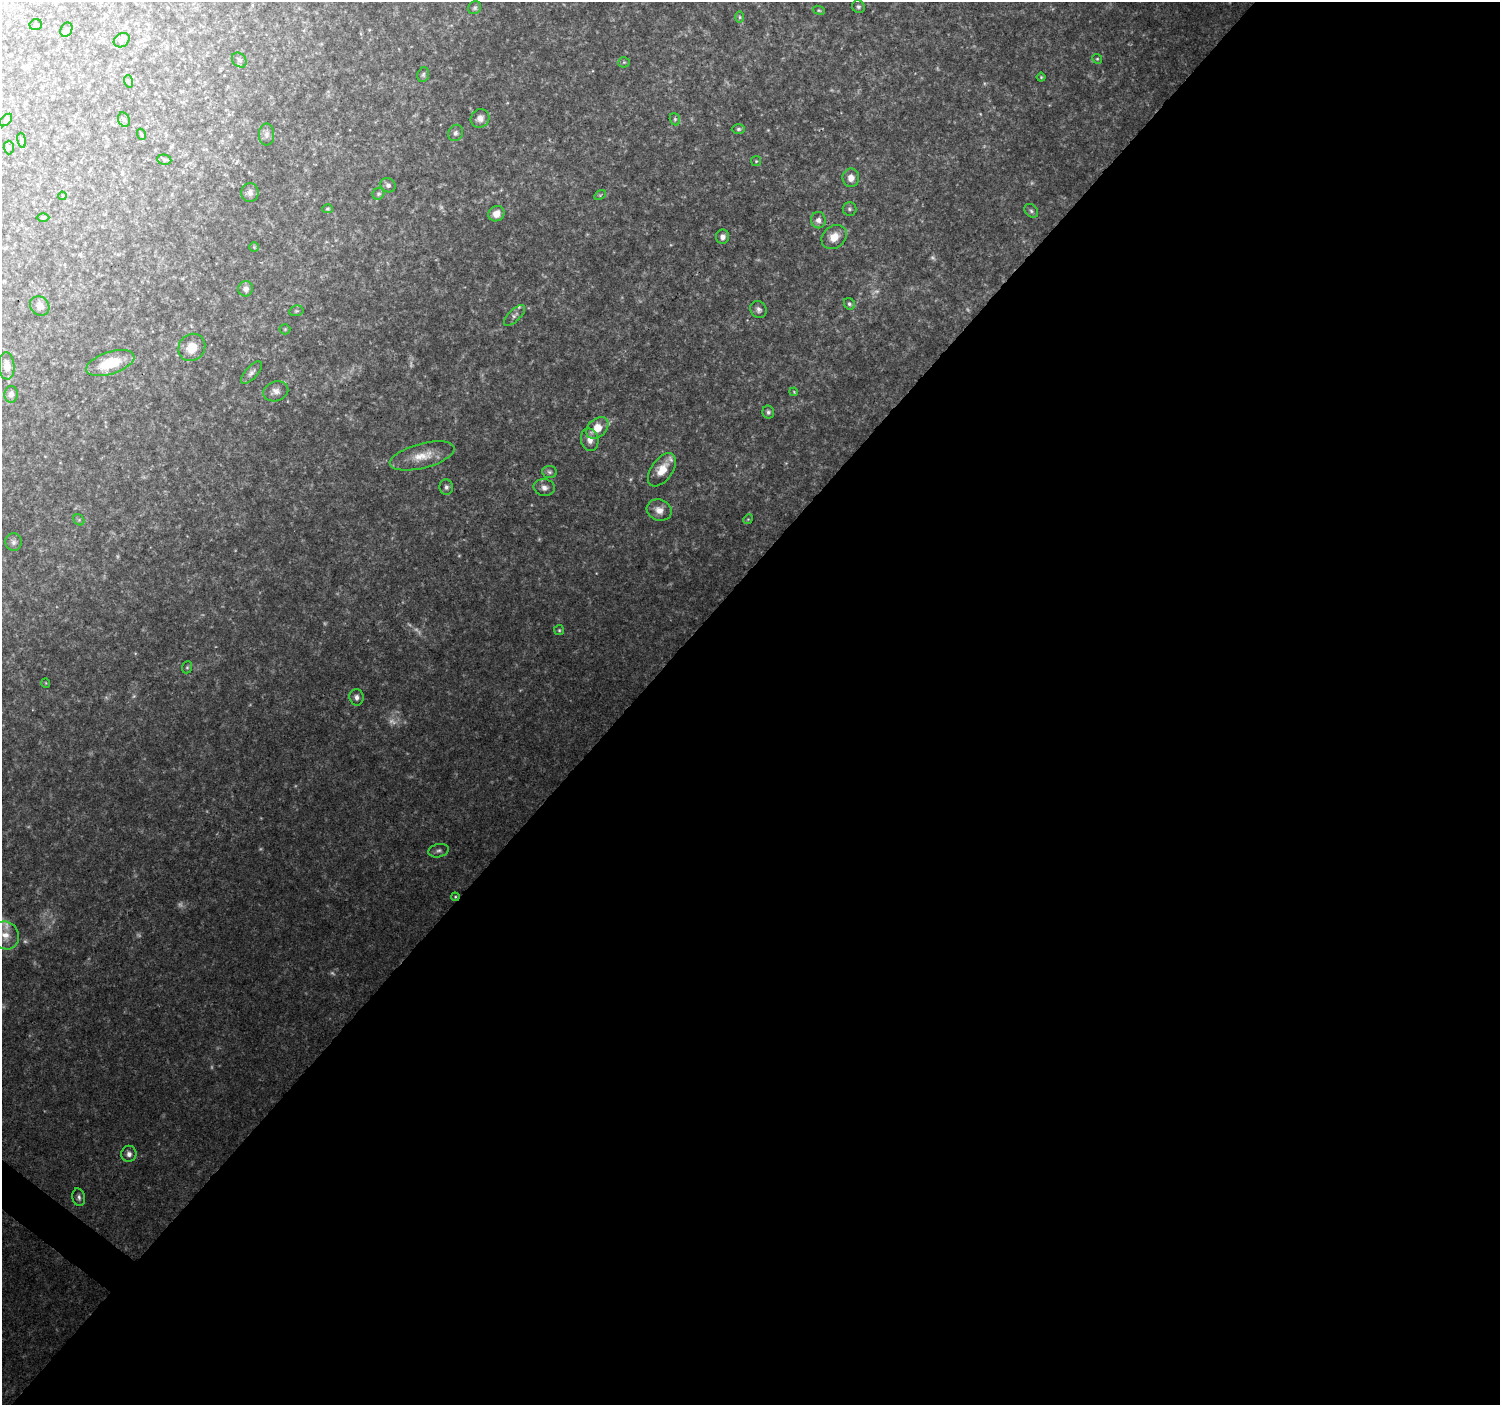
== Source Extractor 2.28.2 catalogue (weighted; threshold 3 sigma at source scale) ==
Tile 12 of 4 x 4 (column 4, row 3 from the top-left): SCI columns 4500-5997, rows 1642-3044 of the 5997 x 6023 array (HDU 1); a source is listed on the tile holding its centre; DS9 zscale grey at full resolution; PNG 1502 x 1407 px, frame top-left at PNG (2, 2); each listed source drawn as its Kron ellipse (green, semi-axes under 4 px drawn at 4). Shown black and unused: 58% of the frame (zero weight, under 2 of 3 exposures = <1% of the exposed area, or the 3 px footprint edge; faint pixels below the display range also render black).
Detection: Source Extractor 2.28.2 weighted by HDU 2 'WHT'; one run over the whole footprint, this tile lists its part. Background 0.124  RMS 0.0084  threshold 0.0379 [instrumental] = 3 sigma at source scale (4.5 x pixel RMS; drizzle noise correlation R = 1.50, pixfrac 1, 0.0396/0.0396 arcsec/px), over >= 5 px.
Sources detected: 98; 22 too faint to see at this stretch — neither listed nor drawn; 1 inside a brighter listed object's ellipse — not listed separately; the other 75 listed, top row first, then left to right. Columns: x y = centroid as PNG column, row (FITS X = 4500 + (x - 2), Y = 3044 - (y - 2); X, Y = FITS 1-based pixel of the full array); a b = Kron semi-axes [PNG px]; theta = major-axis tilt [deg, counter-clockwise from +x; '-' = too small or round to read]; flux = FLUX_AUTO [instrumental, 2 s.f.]
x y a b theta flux
858 7 6 6 - 2
475 8 7 6 - 1.8
819 10 6 4 -20 1.1
740 17 6 4 -89 1.4
36 25 6 5 - 1.3
66 30 7 5 62 2.4
122 40 8 6 33 2.6
1097 59 5 4 - 1.1
239 60 8 6 -46 2.5
624 62 5 5 - 1.2
423 75 8 5 75 1.7
1041 77 4 4 - 0.95
128 81 6 4 -71 1.1
480 118 10 9 - 5.7
675 119 6 5 - 1.5
6 120 7 4 46 1.5
124 120 7 5 -73 2.1
738 129 7 5 0 1.8
456 133 8 7 - 2.9
141 134 5 3 - 1
266 135 11 7 90 3.4
22 140 7 4 -81 1.4
9 148 7 5 -88 1.4
164 160 7 5 -7 1.6
756 161 5 5 - 1.3
851 178 9 8 - 7.3
388 185 8 7 - 2.6
250 192 9 8 - 3.8
378 194 6 5 - 1.7
600 195 6 4 34 1.2
62 196 4 4 - 1
328 209 5 4 - 1.2
849 209 7 6 - 1.8
1031 211 7 5 -46 2.1
496 214 8 7 - 7.6
43 217 6 4 1 1.1
818 220 8 7 - 4.6
722 237 7 6 - 4.2
834 237 14 10 40 12
254 247 5 5 - 0.97
246 289 8 7 - 3.6
849 304 6 5 - 1.7
40 306 10 9 - 4.9
758 310 9 7 -53 3.2
296 311 7 5 11 1.5
515 315 13 6 43 3
285 329 5 5 - 1.1
192 347 14 13 - 13
110 363 25 11 18 33
7 366 13 8 -86 7.6
251 373 14 6 48 3.5
276 391 13 9 19 5.3
794 392 4 3 - 0.75
11 394 8 6 86 3.5
768 412 6 6 - 2.1
597 428 13 9 42 15
590 440 11 8 -78 6
422 456 33 12 15 18
662 470 19 10 54 14
549 472 7 6 - 2.2
446 487 7 6 - 2.6
544 487 10 8 -9 4.3
659 510 13 10 -20 7.6
748 519 5 4 - 0.96
79 520 6 5 - 1.4
13 542 9 8 - 3.1
559 630 5 5 - 1.3
187 667 6 5 - 1.3
46 683 5 3 - 0.62
357 697 8 7 - 3.8
438 851 10 6 12 2.8
455 897 4 4 - 0.93
5 935 14 13 - 11
129 1154 8 7 - 4.3
79 1197 9 6 -78 2.8
Overlapping masked pixels (flux is a lower limit): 1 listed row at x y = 455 897
Isophote crosses this tile's border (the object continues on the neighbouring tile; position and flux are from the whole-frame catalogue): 1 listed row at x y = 5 935